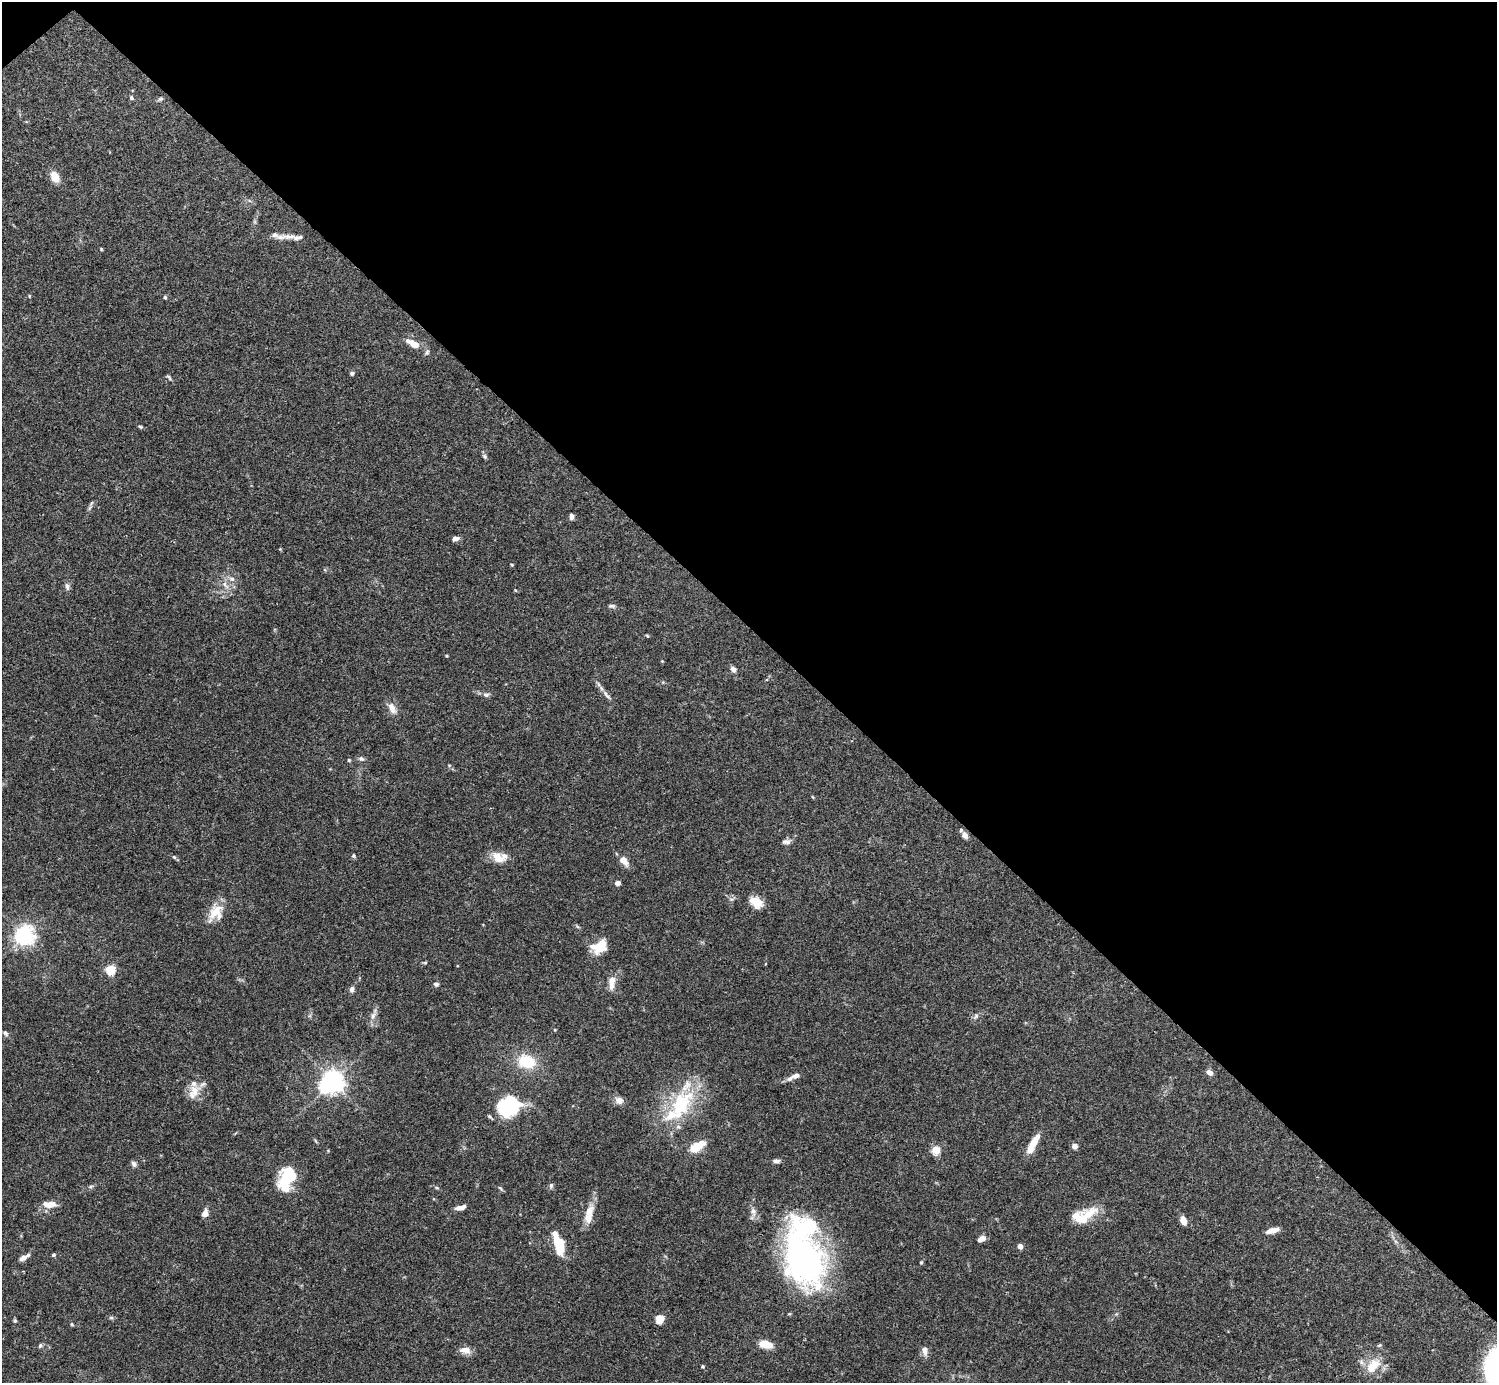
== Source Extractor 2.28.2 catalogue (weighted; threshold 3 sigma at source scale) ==
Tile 3 of 4 x 4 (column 3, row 1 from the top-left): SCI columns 2990-4484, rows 4302-5682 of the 5982 x 5981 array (HDU 1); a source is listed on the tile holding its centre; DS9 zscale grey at full resolution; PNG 1499 x 1385 px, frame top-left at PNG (2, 2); no overlay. Shown black and unused: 46% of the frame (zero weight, under 3 of 4 exposures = <1% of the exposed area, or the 3 px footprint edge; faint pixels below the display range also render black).
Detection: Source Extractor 2.28.2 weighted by HDU 2 'WHT'; one run over the whole footprint, this tile lists its part. Background 0.0696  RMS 0.0032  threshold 0.0143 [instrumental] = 3 sigma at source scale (4.5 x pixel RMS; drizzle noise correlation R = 1.50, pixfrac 1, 0.05/0.05 arcsec/px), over >= 5 px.
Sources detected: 102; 3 inside a brighter object's white glare — not listed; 7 inside a brighter listed object's ellipse — not listed separately; the other 92 listed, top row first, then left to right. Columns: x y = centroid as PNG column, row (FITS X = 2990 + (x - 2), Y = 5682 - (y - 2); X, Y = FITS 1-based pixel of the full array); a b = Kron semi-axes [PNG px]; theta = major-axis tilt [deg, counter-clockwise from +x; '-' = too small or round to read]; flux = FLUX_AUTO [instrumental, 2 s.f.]
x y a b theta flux
131 98 5 5 - 0.68
160 99 8 5 26 0.55
55 177 13 10 -61 3.5
287 237 32 6 2 2.6
101 249 4 3 - 0.3
29 296 5 3 - 0.26
165 297 5 4 - 0.43
413 343 22 8 -28 4.3
352 373 6 5 - 0.57
169 377 8 4 -52 0.51
140 427 7 4 -20 0.41
485 456 7 5 -48 0.59
89 508 7 4 70 0.57
571 516 7 5 -89 1.1
456 538 8 5 12 1.3
512 565 4 3 - 0.3
232 579 8 6 -15 1.2
225 585 13 6 -50 1.7
67 586 10 6 -73 1
611 606 9 5 -1 0.68
647 636 5 4 - 0.31
446 656 4 3 - 0.27
733 669 7 5 -49 1.4
486 695 8 7 - 0.94
606 695 15 5 -53 1.4
392 708 16 8 -62 2.5
361 759 8 6 -16 0.86
349 760 4 4 - 0.37
449 765 6 4 -18 0.37
965 835 7 5 -60 2.1
786 842 11 6 3 1.1
353 856 5 5 - 0.51
174 857 5 5 - 0.47
498 858 19 12 -31 4.3
624 860 12 7 -50 3.1
617 883 5 5 - 1.5
731 899 6 4 -17 0.51
756 902 14 9 -35 5.3
216 912 22 17 59 5.9
24 935 7 7 - 110
600 946 14 10 26 9.3
425 963 6 4 0 0.37
111 970 9 9 - 5.7
612 982 18 7 85 3
436 984 5 5 - 0.94
352 989 8 6 79 1
373 1016 11 7 62 1.7
976 1016 9 5 49 0.81
5 1033 7 5 -56 0.76
527 1061 20 15 -17 10
1209 1072 7 5 -28 1.8
791 1078 13 6 36 1.4
332 1082 8 7 - 190
195 1091 18 14 88 4.6
619 1100 10 9 - 1.8
681 1104 46 27 54 24
507 1108 25 20 -2 20
1032 1145 23 6 62 6.2
697 1146 17 8 32 6.8
1074 1146 5 5 - 1.8
936 1150 5 5 - 13
776 1161 9 5 -1 0.91
134 1164 9 6 -64 0.82
286 1176 32 13 79 13
551 1185 7 5 89 0.62
90 1187 7 3 19 0.54
437 1188 5 3 - 0.38
500 1188 8 4 -54 0.45
49 1204 17 8 -2 3.1
461 1207 12 5 14 1.8
589 1211 22 10 64 4.3
753 1212 11 9 -72 1.7
205 1213 8 6 65 2.1
1084 1215 35 15 20 8.7
1183 1220 8 5 -65 3.2
1272 1230 16 6 16 2.1
982 1238 8 5 33 2.3
559 1243 23 10 -74 9.4
1020 1246 4 4 - 2.5
53 1255 5 4 - 0.45
24 1257 11 6 31 1.6
804 1260 62 44 -69 86
921 1262 5 4 - 0.39
111 1318 7 4 0 0.54
659 1320 8 7 - 4.1
72 1324 5 4 - 0.37
766 1344 14 7 -12 5.4
40 1346 6 5 - 0.56
465 1350 15 8 -3 2.4
925 1351 12 7 -80 1.7
703 1366 4 4 - 0.37
1373 1366 25 15 47 7